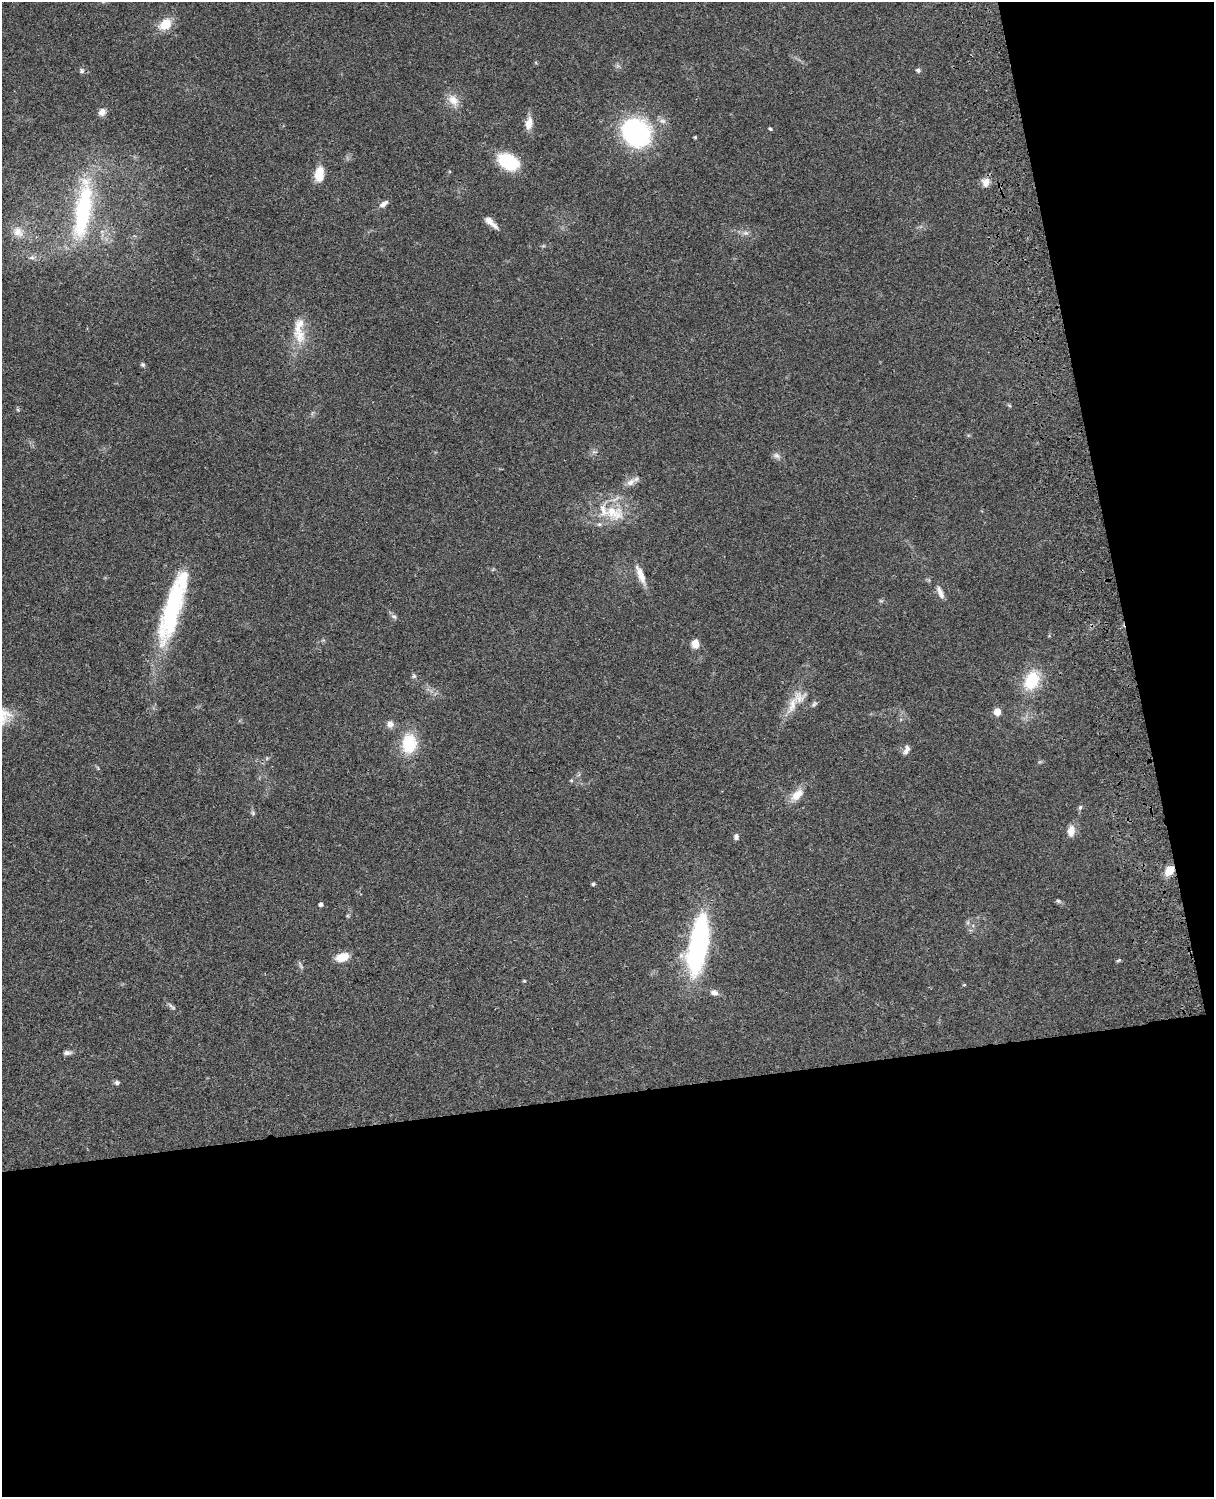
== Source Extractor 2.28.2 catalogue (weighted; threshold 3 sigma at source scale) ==
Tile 12 of 4 x 3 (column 4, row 3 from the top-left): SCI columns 3758-4969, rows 278-1772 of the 5088 x 4927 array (HDU 1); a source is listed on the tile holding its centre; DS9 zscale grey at full resolution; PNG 1216 x 1499 px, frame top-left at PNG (2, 2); no overlay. Shown black and unused: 33% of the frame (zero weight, under 3 of 4 exposures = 6% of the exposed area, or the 3 px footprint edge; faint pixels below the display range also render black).
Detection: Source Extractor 2.28.2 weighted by HDU 2 'WHT'; one run over the whole footprint, this tile lists its part. Background 0.0821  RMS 0.006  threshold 0.0271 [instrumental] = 3 sigma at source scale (4.5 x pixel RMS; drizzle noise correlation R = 1.50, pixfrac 1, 0.05/0.05 arcsec/px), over >= 5 px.
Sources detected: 58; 3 inside a brighter listed object's ellipse — not listed separately; the other 55 listed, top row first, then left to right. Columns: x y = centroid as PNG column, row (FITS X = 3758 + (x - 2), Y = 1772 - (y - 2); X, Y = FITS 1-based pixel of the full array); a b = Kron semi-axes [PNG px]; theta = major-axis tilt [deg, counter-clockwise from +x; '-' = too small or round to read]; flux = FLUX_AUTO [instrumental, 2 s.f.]
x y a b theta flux
165 24 16 12 38 10
918 70 6 5 - 1.1
82 71 6 6 - 1.4
453 100 17 12 -43 6.5
102 112 9 8 - 3.4
529 123 16 9 78 5.7
770 129 5 4 - 0.77
636 132 37 31 -45 70
508 162 18 12 -28 31
319 174 17 10 85 9.7
986 182 11 8 81 4.7
384 204 13 6 38 2.7
83 210 82 20 82 74
490 221 14 8 -46 3.8
18 232 16 13 -55 7.7
746 233 8 4 0 1.7
32 258 7 6 - 1.9
299 335 23 16 -69 13
143 365 6 6 - 0.99
776 455 10 7 -32 2.2
630 482 14 9 32 4
613 512 32 19 -21 22
640 575 26 8 -68 6.8
940 593 17 6 -66 3.8
173 607 83 20 74 73
394 616 8 4 -9 1.2
695 644 9 7 -90 5.7
414 676 7 5 0 1.2
1032 681 25 18 63 21
814 704 10 5 49 1.4
792 705 30 10 71 10
997 712 5 5 - 12
390 724 9 8 - 3.1
409 743 20 15 83 23
906 749 12 6 69 2.7
571 780 6 3 -19 0.64
797 795 21 11 43 7.3
1080 807 7 5 68 1.1
253 813 6 5 - 1
1071 831 13 8 83 5.8
736 837 7 6 - 1.8
1169 871 10 8 51 7.9
593 884 4 4 - 1.1
1058 901 6 5 - 1
321 904 4 4 - 1.9
698 945 55 17 80 120
342 957 15 9 15 8.5
1118 960 6 4 22 0.86
301 966 10 4 -60 1.2
524 981 5 3 - 0.53
964 985 4 4 - 0.57
714 992 9 7 -16 2.9
171 1006 12 3 -41 1.5
67 1053 9 5 -1 2.3
117 1082 6 5 - 1.5
Overlapping masked pixels (flux is a lower limit): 1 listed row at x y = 1169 871